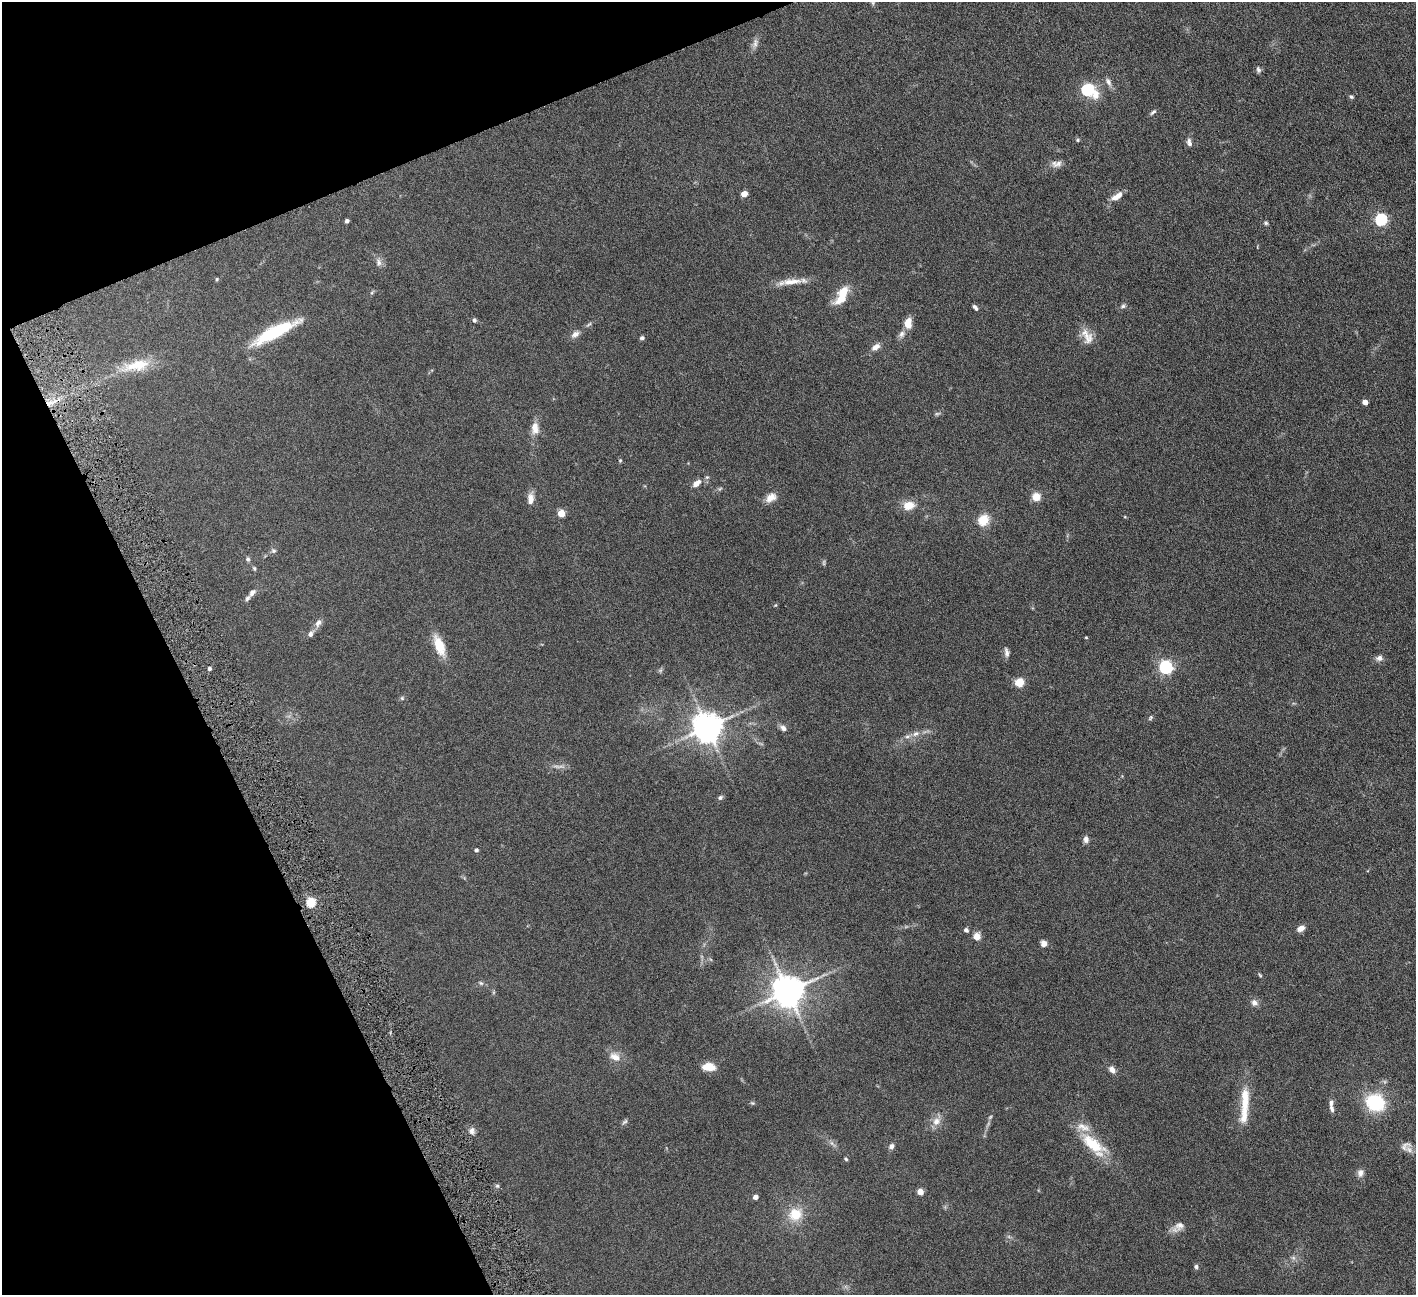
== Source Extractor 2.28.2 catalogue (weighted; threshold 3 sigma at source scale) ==
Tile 5 of 4 x 4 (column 1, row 2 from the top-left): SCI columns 4-1417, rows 2879-4171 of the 5663 x 5625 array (HDU 1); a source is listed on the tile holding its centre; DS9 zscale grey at full resolution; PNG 1418 x 1297 px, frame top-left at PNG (2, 2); no overlay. Shown black and unused: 20% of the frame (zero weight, under 4 of 8 exposures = <1% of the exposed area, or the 3 px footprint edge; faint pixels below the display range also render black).
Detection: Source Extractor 2.28.2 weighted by HDU 2 'WHT'; one run over the whole footprint, this tile lists its part. Background 0.164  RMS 0.0065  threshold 0.0266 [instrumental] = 3 sigma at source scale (4.09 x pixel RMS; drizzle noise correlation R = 1.36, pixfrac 0.8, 0.05/0.05 arcsec/px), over >= 5 px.
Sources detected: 105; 5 too faint to see at this stretch — not listed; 5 inside a brighter listed object's ellipse — not listed separately; the other 95 listed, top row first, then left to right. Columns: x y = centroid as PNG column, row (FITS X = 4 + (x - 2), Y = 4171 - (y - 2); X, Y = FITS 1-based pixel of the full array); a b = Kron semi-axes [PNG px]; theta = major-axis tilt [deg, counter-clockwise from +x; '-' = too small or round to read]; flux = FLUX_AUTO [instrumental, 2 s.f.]
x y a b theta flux
873 3 7 5 -72 1
755 43 15 7 76 2.7
1258 70 9 6 -72 1.4
1108 82 13 7 -63 2.5
1088 90 8 6 -29 70
1351 97 6 5 - 0.91
1153 112 9 4 38 1.3
1078 140 5 5 - 0.77
1189 142 10 6 -78 2.2
1056 164 15 9 4 3.4
744 194 5 4 - 8.1
1117 196 16 7 33 5.6
1381 220 6 5 - 68
347 221 4 3 - 1.5
1266 223 5 5 - 0.95
379 262 11 7 -79 2.5
217 279 5 4 - 0.71
792 281 31 8 4 8
842 295 26 11 62 13
1123 306 7 5 11 1.3
975 307 7 4 -49 1.4
474 320 6 5 - 1.1
908 323 10 7 82 8.4
274 332 52 11 27 34
575 334 11 7 32 2.8
902 334 10 8 57 2.4
1087 336 23 13 -63 6.9
642 338 6 5 - 1.3
876 347 12 7 31 3.3
136 365 42 14 12 18
1365 402 4 4 - 4.8
49 403 9 6 16 3.8
535 428 16 9 -87 5.3
620 460 5 4 - 0.67
696 483 12 7 38 4.1
771 497 15 10 38 4.9
1036 497 5 5 - 19
530 499 15 8 86 4.1
909 505 12 9 8 8
561 513 5 4 - 13
1125 517 5 3 - 0.48
983 520 12 11 - 9.6
273 551 7 6 - 1.3
248 559 6 6 - 1.1
254 568 6 5 - 0.86
252 593 12 6 49 2.5
318 623 11 8 58 2.9
310 634 9 6 58 2.3
1086 637 3 3 - 0.51
439 646 20 9 -68 15
1006 652 13 6 -81 2.1
1379 658 9 7 6 2.5
1166 667 6 6 - 120
209 669 4 4 - 1.2
660 670 7 4 -18 0.92
1019 683 5 5 - 25
402 698 6 5 - 0.89
1150 718 7 5 60 0.89
707 727 8 8 - 940
783 728 9 6 -45 2.3
915 734 9 6 28 2.5
720 797 7 5 20 1.4
1086 839 9 6 -89 2.3
476 850 4 4 - 1.1
311 903 5 5 - 34
1301 929 8 6 23 4.1
966 930 5 4 - 2
977 936 5 5 - 11
1044 943 7 6 - 3.1
1260 975 6 4 -46 0.7
481 983 6 5 - 1
788 991 9 9 - 1100
1254 1003 9 8 - 2.8
615 1057 15 10 -32 5.5
709 1067 13 8 -4 9
1112 1070 8 6 -50 3.4
1245 1100 36 11 87 15
752 1103 7 5 -20 0.87
1375 1103 14 12 -21 42
1332 1109 13 6 -75 2.2
936 1121 12 10 49 4.7
625 1122 9 5 41 1.2
472 1131 9 7 85 2.4
832 1143 11 5 -45 2
1093 1144 39 16 -36 22
891 1146 7 6 - 2.1
1405 1146 16 10 30 3.7
846 1159 5 4 - 0.9
1360 1173 10 8 80 2.7
497 1186 6 3 18 0.85
920 1192 4 4 - 8.5
755 1197 4 4 - 3.2
795 1214 19 17 37 13
1179 1226 15 12 34 4.5
1196 1267 7 5 -84 1.2
Overlapping masked pixels (flux is a lower limit): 1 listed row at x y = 49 403
Isophote crosses this tile's border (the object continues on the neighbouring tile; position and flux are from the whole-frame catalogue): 1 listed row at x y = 873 3